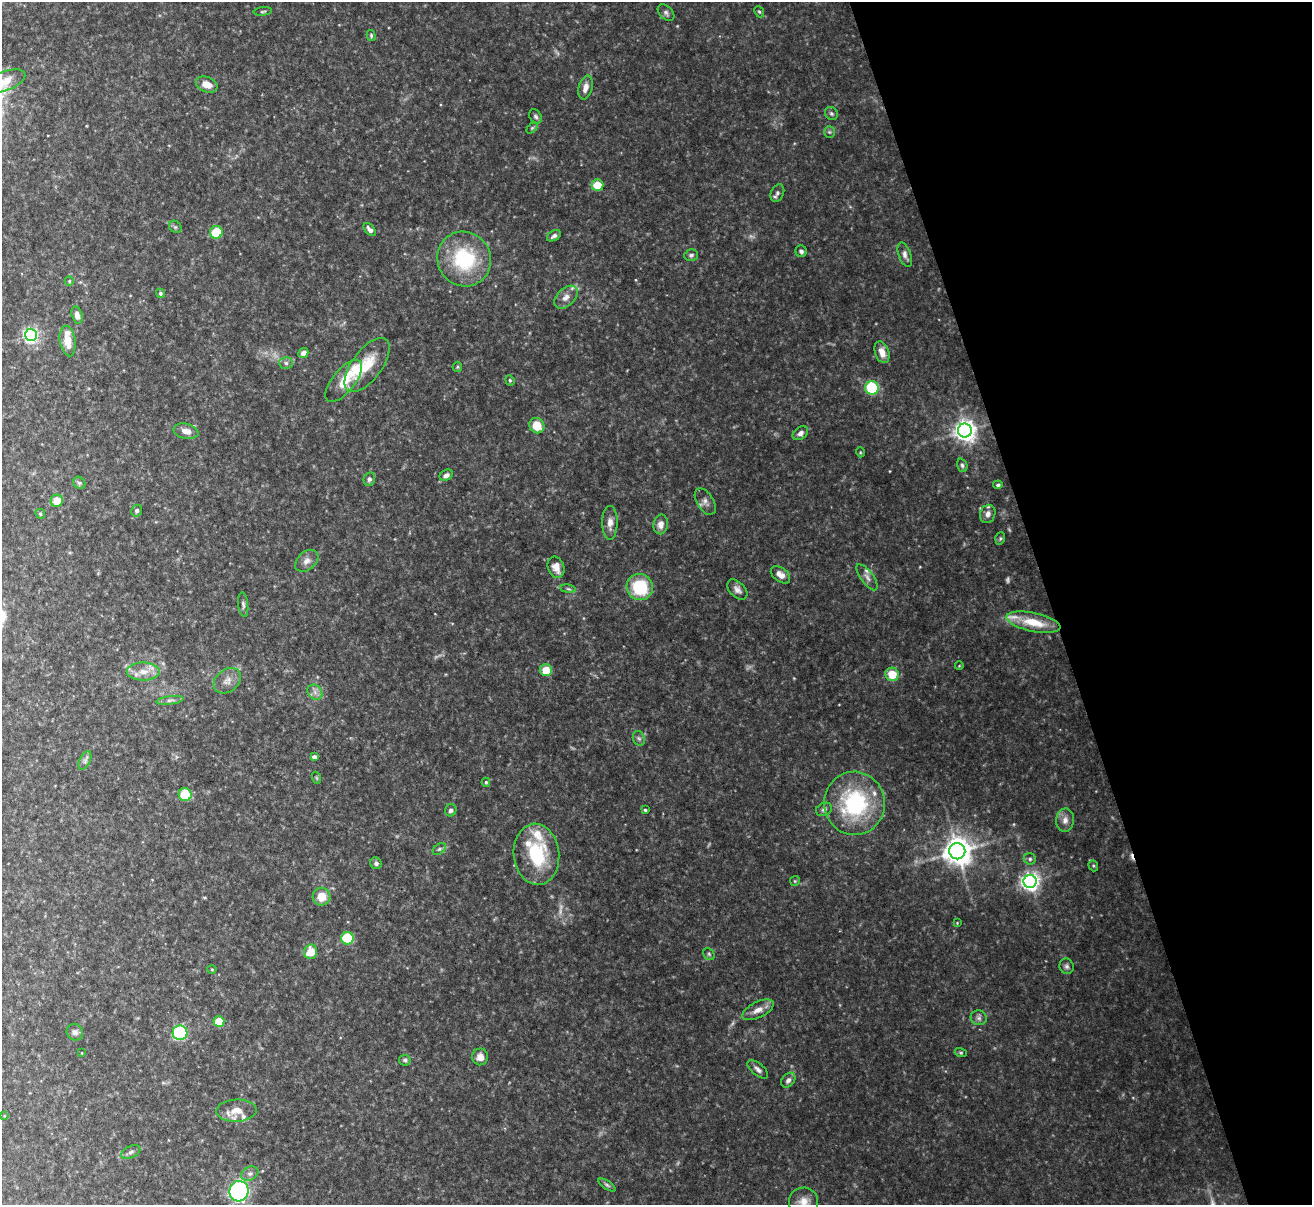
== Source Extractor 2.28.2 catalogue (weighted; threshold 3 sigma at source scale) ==
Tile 12 of 4 x 4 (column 4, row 3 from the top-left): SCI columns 3933-5242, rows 1349-2551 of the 5251 x 5230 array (HDU 1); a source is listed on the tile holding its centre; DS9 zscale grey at full resolution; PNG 1314 x 1207 px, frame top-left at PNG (2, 2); each listed source drawn as its Kron ellipse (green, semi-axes under 4 px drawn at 4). Shown black and unused: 20% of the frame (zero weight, under 5 of 10 exposures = <1% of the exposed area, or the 3 px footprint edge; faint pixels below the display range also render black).
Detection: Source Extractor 2.28.2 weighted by HDU 2 'WHT'; one run over the whole footprint, this tile lists its part. Background 0.0912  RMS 0.0045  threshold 0.0182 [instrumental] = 3 sigma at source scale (4.09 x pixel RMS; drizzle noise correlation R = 1.36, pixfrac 0.8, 0.05/0.05 arcsec/px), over >= 5 px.
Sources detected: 127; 5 too faint to see at this stretch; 1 cosmic-ray / hot-pixel residue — neither listed nor drawn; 8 inside a brighter listed object's ellipse — not listed separately; the other 113 listed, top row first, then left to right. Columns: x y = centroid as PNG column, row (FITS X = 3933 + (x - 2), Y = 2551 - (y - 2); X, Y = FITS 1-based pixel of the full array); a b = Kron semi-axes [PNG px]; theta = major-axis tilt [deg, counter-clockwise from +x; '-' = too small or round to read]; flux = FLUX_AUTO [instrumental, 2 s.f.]
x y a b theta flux
263 11 9 3 6 0.63
759 12 6 4 -66 0.57
666 13 10 6 -45 1.2
371 35 5 4 - 0.58
5 81 22 9 20 6.6
207 84 11 7 -21 4.7
585 87 12 6 74 3.3
831 113 7 6 - 0.83
536 116 8 5 -56 1
532 128 6 4 45 0.59
829 132 5 5 - 0.66
597 185 6 6 - 8.6
777 193 9 6 63 1.3
175 227 7 5 -44 0.71
370 230 8 4 -48 1.5
216 232 6 6 - 13
554 236 7 5 30 1.2
801 251 6 5 - 1.2
691 255 7 6 - 1.1
905 255 13 6 -70 1.7
464 259 28 26 -54 31
69 281 5 4 - 0.53
160 293 5 4 - 0.8
566 297 14 9 45 2.9
77 315 9 5 -75 2.6
31 335 6 6 - 110
68 341 15 7 -81 5.9
882 352 11 7 -71 3.9
303 353 5 4 - 1.8
286 363 7 6 - 1.1
367 365 32 15 53 12
457 367 5 5 - 0.5
510 380 5 4 - 0.61
344 381 25 11 51 8.4
872 388 6 6 - 25
537 426 8 7 - 8.1
965 430 7 7 - 290
186 431 12 7 -13 3.4
800 433 8 6 34 1.8
860 452 5 3 - 0.38
962 465 7 5 -69 0.86
446 475 7 5 30 1.5
369 479 7 6 - 1.1
79 483 7 5 -43 0.96
998 485 5 4 - 0.75
57 501 6 6 - 7
705 502 15 8 -58 2.3
137 511 6 5 - 1.1
40 514 5 4 - 0.57
988 514 9 7 71 2.4
610 523 17 7 90 3
661 524 10 7 81 3.1
1000 538 6 4 70 0.63
307 561 13 9 41 2.6
556 567 11 8 -69 3.5
780 575 11 7 -38 3
867 577 15 6 -53 2.2
640 587 13 13 - 21
568 589 8 4 -9 0.65
737 590 12 7 -45 2
243 605 12 5 -84 1.1
1033 622 27 9 -12 11
959 666 4 3 - 0.3
546 670 6 6 - 6.9
143 671 16 9 1 4.5
892 674 7 6 - 8.6
227 681 15 11 40 3.5
315 692 8 6 -47 1.7
170 700 13 4 8 1.4
639 738 8 6 -67 1.1
314 757 4 4 - 1.6
85 760 10 5 64 1.3
317 778 6 4 -70 0.45
486 782 4 4 - 0.6
185 795 6 6 - 13
855 803 32 30 -87 45
824 809 8 6 25 1.2
451 810 6 5 - 1.3
645 810 3 3 - 0.6
1065 820 12 9 85 2.7
439 849 7 5 36 0.8
957 851 8 8 - 550
536 854 31 22 -84 27
1030 859 6 5 - 0.92
376 863 6 5 - 1.1
1093 866 6 4 -70 0.55
795 881 5 5 - 0.52
1030 881 6 6 - 190
322 897 9 9 - 6.1
957 923 4 4 - 0.35
347 938 6 6 - 21
311 952 7 6 - 7.2
709 954 6 5 - 0.71
1067 966 8 7 - 1.1
212 969 4 4 - 0.44
758 1010 17 8 26 3.4
979 1018 8 7 - 1.4
219 1022 5 5 - 12
75 1032 8 8 - 1.6
180 1033 7 7 - 29
82 1053 3 2 - 0.27
961 1053 6 4 -16 0.59
480 1057 8 8 - 3.2
405 1060 6 5 - 0.92
758 1069 12 6 -40 1.6
788 1080 8 6 50 1.6
236 1111 20 11 2 5.1
4 1116 4 3 - 0.28
131 1152 10 6 26 1.3
250 1173 9 6 25 1.4
607 1185 10 4 -32 0.93
239 1191 10 9 - 61
803 1202 14 14 - 4.5
Isophote crosses this tile's border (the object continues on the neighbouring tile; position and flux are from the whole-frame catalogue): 2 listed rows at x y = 5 81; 803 1202